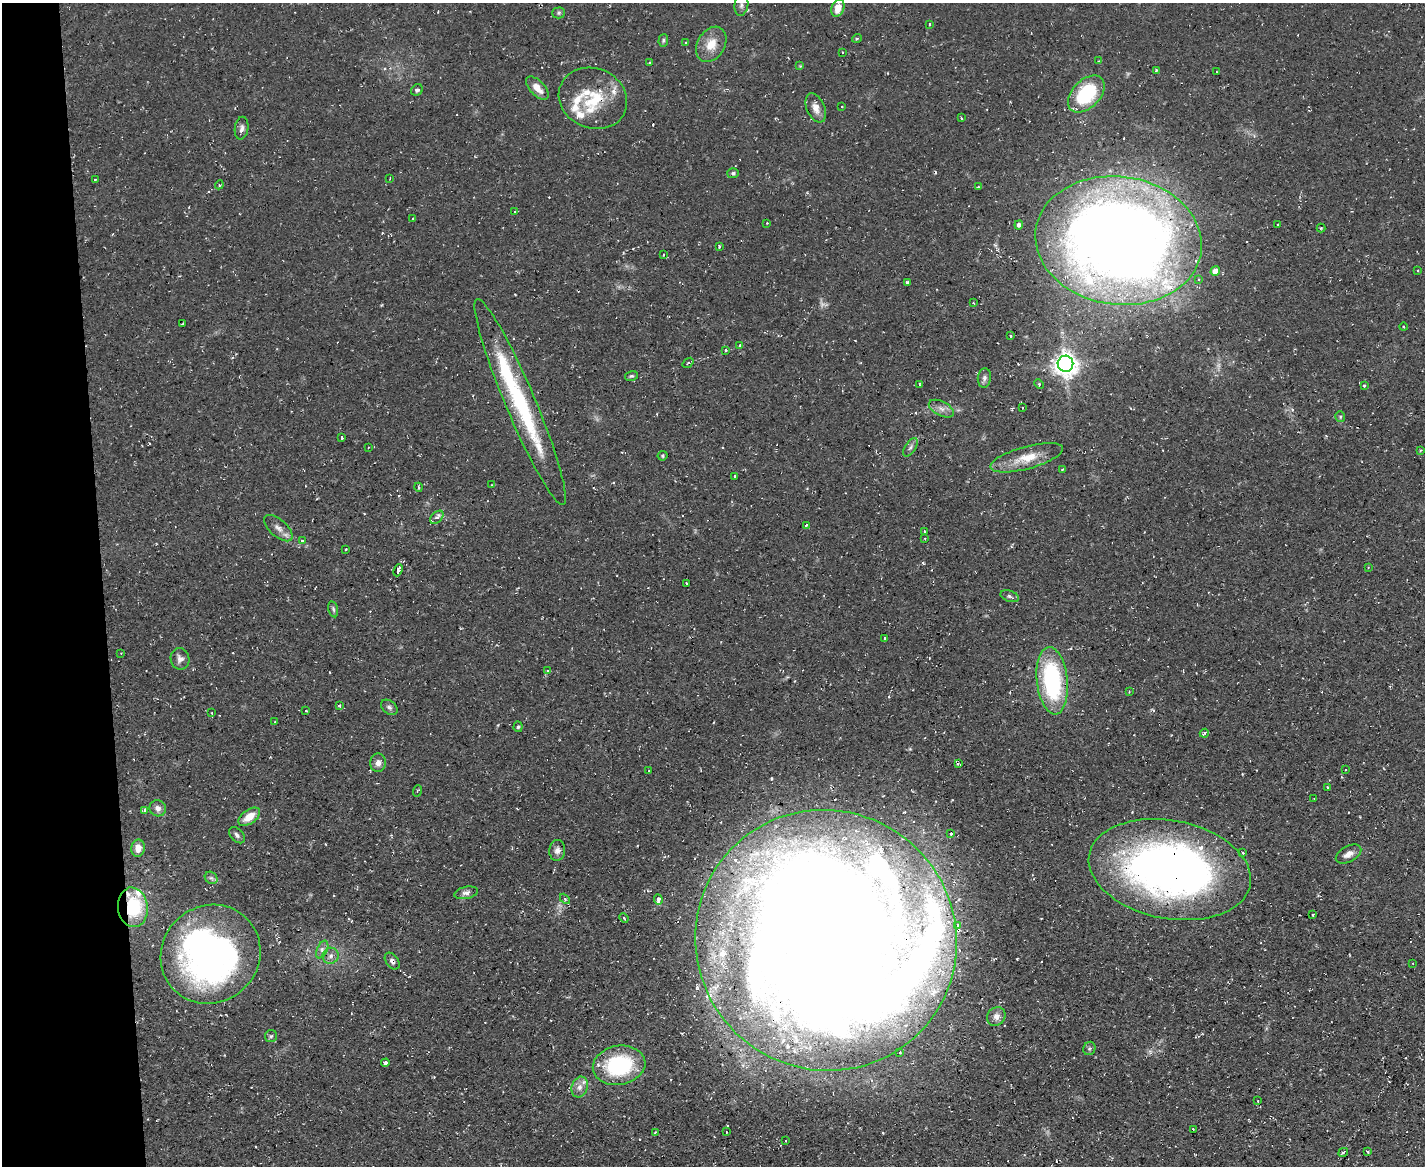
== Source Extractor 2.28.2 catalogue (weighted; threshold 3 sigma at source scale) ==
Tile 4 of 3 x 4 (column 1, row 2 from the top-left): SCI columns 126-1548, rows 2329-3492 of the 4627 x 4656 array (HDU 1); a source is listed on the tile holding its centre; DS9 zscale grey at full resolution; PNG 1427 x 1168 px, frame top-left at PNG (2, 3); each listed source drawn as its Kron ellipse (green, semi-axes under 4 px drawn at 4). Shown black and unused: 7% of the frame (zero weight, under 2 of 3 exposures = <1% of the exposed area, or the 3 px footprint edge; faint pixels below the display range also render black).
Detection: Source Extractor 2.28.2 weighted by HDU 2 'WHT'; one run over the whole footprint, this tile lists its part. Background 0.0853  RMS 0.0072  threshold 0.0326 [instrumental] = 3 sigma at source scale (4.5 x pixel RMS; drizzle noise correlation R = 1.50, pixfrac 1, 0.05/0.05 arcsec/px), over >= 5 px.
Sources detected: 177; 2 too faint to see at this stretch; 4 inside a brighter object's white glare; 21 cosmic-ray / hot-pixel residue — neither listed nor drawn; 13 inside a brighter listed object's ellipse — not listed separately; the other 137 listed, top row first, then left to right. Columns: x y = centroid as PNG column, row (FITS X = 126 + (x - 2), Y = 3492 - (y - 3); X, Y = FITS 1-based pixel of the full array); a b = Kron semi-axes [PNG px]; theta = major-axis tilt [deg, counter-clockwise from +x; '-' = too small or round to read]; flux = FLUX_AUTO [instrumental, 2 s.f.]
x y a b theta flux
741 5 10 7 82 2.7
838 8 9 6 70 9.6
559 13 6 5 - 1.3
930 24 3 3 - 2.4
857 38 5 3 - 0.81
663 40 6 4 86 1.2
686 43 3 3 - 1.3
711 44 19 13 59 12
842 52 3 3 - 1.6
1098 61 4 3 - 0.64
649 63 3 3 - 1.4
800 66 4 4 - 0.73
1156 70 4 3 - 0.92
1217 72 2 2 - 0.69
537 88 14 7 -46 8.1
417 90 6 5 - 1.7
1086 94 22 14 45 52
593 98 35 30 -23 39
841 107 3 2 - 1.1
816 108 15 9 -66 6.1
961 118 3 2 - 1.2
241 128 11 7 82 3.1
733 173 6 5 - 1.5
390 178 3 2 - 0.6
95 179 3 2 - 0.77
219 185 4 3 - 0.88
978 187 3 3 - 1
514 212 4 2 - 0.56
413 218 3 2 - 0.42
767 223 2 2 - 0.7
1278 224 2 2 - 0.66
1019 225 4 4 - 2
1321 228 4 4 - 0.87
1118 241 83 64 -8 1100
719 247 4 3 - 1.9
663 255 3 3 - 1.8
1215 271 5 4 - 9
1417 271 3 3 - 0.73
1199 279 3 3 - 1.4
907 283 4 3 - 3.9
973 303 3 2 - 0.77
183 324 3 2 - 0.84
1404 327 4 3 - 0.73
1010 336 3 2 - 0.83
739 346 3 3 - 3.5
725 350 4 3 - 1.8
688 363 6 3 37 0.92
1065 364 8 8 - 660
631 376 6 5 - 1.2
984 378 10 6 82 2.5
919 384 3 2 - 1.1
1039 384 5 4 - 1.1
1364 385 3 3 - 0.98
520 402 111 15 -67 95
1022 407 3 2 - 1.4
941 409 13 7 -27 4.5
1340 417 5 5 - 1
342 438 3 3 - 2.9
368 447 3 2 - 0.66
910 447 10 5 56 2.4
1421 450 4 3 - 1
663 456 5 4 - 0.96
1027 458 37 11 15 17
1062 469 3 3 - 0.62
735 476 3 3 - 1.3
492 485 3 3 - 0.7
418 487 4 3 - 0.72
437 517 8 5 44 3.5
806 525 4 3 - 0.75
278 528 17 8 -42 5.2
924 532 4 3 - 1.4
925 538 3 2 - 0.86
302 541 4 4 - 1.1
346 549 3 2 - 0.73
1368 568 4 2 - 0.67
398 570 6 3 67 13
686 584 3 2 - 0.86
1010 596 9 5 -18 1.9
333 609 8 4 -76 1.5
885 638 3 2 - 1.3
121 653 3 2 - 0.52
180 659 11 9 -80 3.7
548 671 3 3 - 1.2
1052 681 34 15 -84 96
1129 691 3 3 - 1.6
339 706 4 4 - 1
389 707 9 6 -39 2.1
306 711 3 3 - 0.75
212 713 3 2 - 0.47
275 722 3 3 - 1.2
518 727 5 4 - 1.1
1204 733 5 3 - 1.6
378 763 9 8 - 4
958 764 4 3 - 0.96
1345 770 3 2 - 0.89
649 771 3 2 - 0.67
1327 787 3 2 - 0.54
417 791 6 3 71 0.92
1314 799 3 2 - 0.76
158 808 8 8 - 3.5
145 810 3 3 - 13
249 817 12 7 34 11
951 834 3 3 - 2.9
237 835 9 6 -49 2.3
138 848 8 7 - 6.8
557 850 10 8 85 3.7
1243 852 3 3 - 1
1348 854 14 8 28 5.1
1170 869 82 49 -11 470
211 878 7 5 -42 1.7
466 893 12 6 12 3.2
565 899 6 4 -46 1
658 900 5 3 - 6.4
133 907 20 15 -83 40
1313 915 3 3 - 1.5
624 918 5 3 - 0.81
957 926 4 3 - 5.7
826 940 132 129 -40 3500
322 950 9 5 64 2.6
211 954 51 48 41 290
331 956 8 8 - 3.5
392 961 9 6 -54 2.3
1413 963 2 2 - 0.63
996 1016 10 8 49 4.2
271 1036 6 6 - 1.4
1089 1048 7 6 - 1.5
900 1052 3 3 - 0.78
385 1063 4 3 - 4.5
619 1065 26 19 10 67
580 1087 11 8 70 4.5
1258 1101 3 3 - 1.2
1193 1129 3 2 - 0.58
655 1132 3 2 - 0.8
726 1132 2 2 - 0.8
786 1141 3 2 - 0.85
1343 1152 5 3 - 1.1
1368 1152 3 3 - 1.8
Overlapping masked pixels (flux is a lower limit): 6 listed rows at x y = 593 98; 1118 241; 1170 869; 133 907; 826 940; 392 961
Isophote crosses this tile's border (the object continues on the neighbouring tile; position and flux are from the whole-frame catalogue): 2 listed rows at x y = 741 5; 826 940